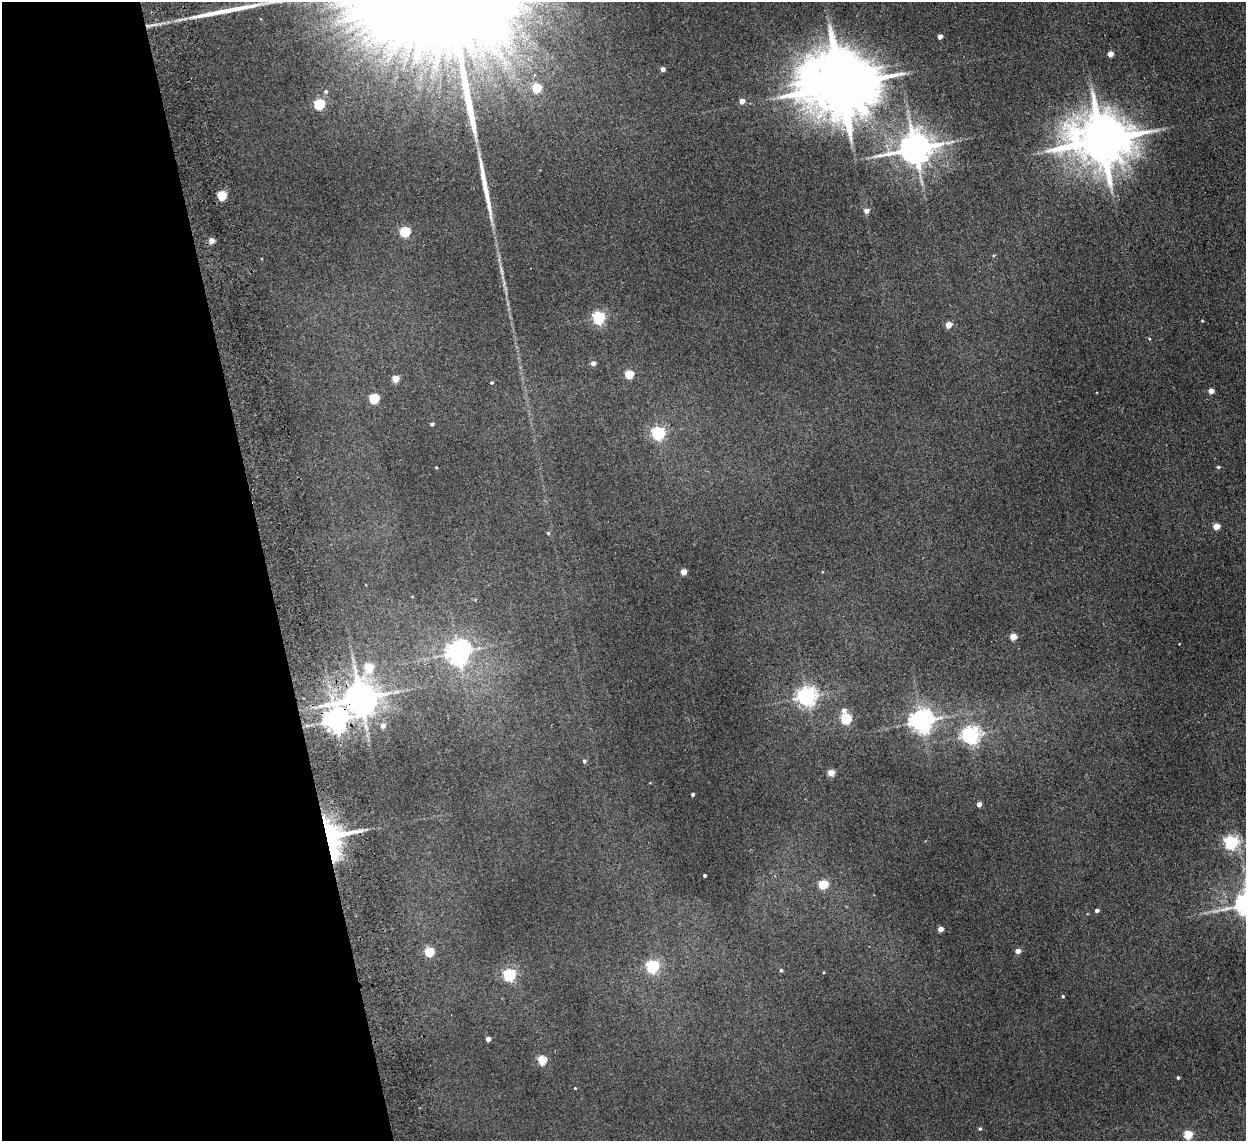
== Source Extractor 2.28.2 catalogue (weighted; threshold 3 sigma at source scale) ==
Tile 5 of 4 x 4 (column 1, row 2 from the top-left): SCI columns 53-1296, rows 2434-3572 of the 5082 x 4980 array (HDU 1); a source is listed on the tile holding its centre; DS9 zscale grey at full resolution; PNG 1248 x 1143 px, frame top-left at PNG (2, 2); no overlay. Shown black and unused: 21% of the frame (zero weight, under 2 of 3 exposures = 3% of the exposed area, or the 3 px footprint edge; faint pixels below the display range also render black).
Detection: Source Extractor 2.28.2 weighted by HDU 2 'WHT'; one run over the whole footprint, this tile lists its part. Background 0.0678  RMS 0.0098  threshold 0.044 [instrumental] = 3 sigma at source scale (4.5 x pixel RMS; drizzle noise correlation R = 1.50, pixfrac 1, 0.05/0.05 arcsec/px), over >= 5 px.
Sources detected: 68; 2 inside a brighter object's white glare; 1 long thin detection or spike segment (spike, bleed or trail) — not listed; the other 65 listed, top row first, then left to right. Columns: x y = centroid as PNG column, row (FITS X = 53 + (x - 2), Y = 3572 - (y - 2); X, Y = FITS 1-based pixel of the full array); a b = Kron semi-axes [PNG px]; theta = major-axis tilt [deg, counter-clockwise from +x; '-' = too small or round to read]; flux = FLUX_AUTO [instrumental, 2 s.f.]
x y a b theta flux
940 36 4 4 - 6.1
1110 54 4 4 - 11
663 69 4 4 - 5
840 85 22 13 1 9900
537 88 5 5 - 37
325 91 6 6 - 2.3
742 101 4 4 - 7.8
319 104 5 5 - 75
1101 140 16 13 4 6400
915 148 10 8 12 2100
222 195 5 5 - 45
866 210 5 5 - 6
405 231 5 5 - 66
211 240 5 5 - 7.2
994 255 4 3 - 0.87
599 317 5 5 - 160
1202 321 4 3 - 0.78
949 325 5 4 - 14
1149 338 4 3 - 0.76
593 363 4 4 - 4.7
629 374 5 5 - 35
395 378 4 4 - 19
491 382 4 4 - 1.3
1211 391 4 4 - 11
374 398 5 5 - 58
432 424 4 3 - 2
658 433 6 6 - 160
436 467 4 2 - 0.72
1218 467 4 4 - 1.3
1216 526 4 4 - 17
548 533 4 4 - 1.1
684 572 4 4 - 12
1013 636 5 4 - 16
458 652 8 7 - 800
369 667 5 5 - 30
806 696 7 6 - 500
360 698 10 9 - 2200
844 710 6 6 - 4.5
846 719 5 5 - 69
335 720 8 7 - 850
921 721 8 7 - 790
383 725 6 5 - 4.5
971 735 6 6 - 420
584 761 5 4 - 2.1
831 773 4 4 - 16
693 794 3 3 - 2
979 804 4 4 - 6.1
334 835 35 32 -13 84
1231 842 6 5 - 190
705 875 3 3 - 1.7
823 884 5 5 - 40
1097 910 4 4 - 3
941 929 4 4 - 8.4
1018 951 4 4 - 7
429 952 5 5 - 43
653 966 6 5 - 160
781 970 3 3 - 1.5
509 975 6 5 - 120
1063 996 4 3 - 1.2
488 1039 4 4 - 5.7
542 1060 5 5 - 39
1178 1077 3 3 - 1.5
575 1088 4 3 - 0.71
980 1128 4 4 - 1.4
1188 1134 5 5 - 38
Overlapping masked pixels (flux is a lower limit): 3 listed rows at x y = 360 698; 335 720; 334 835